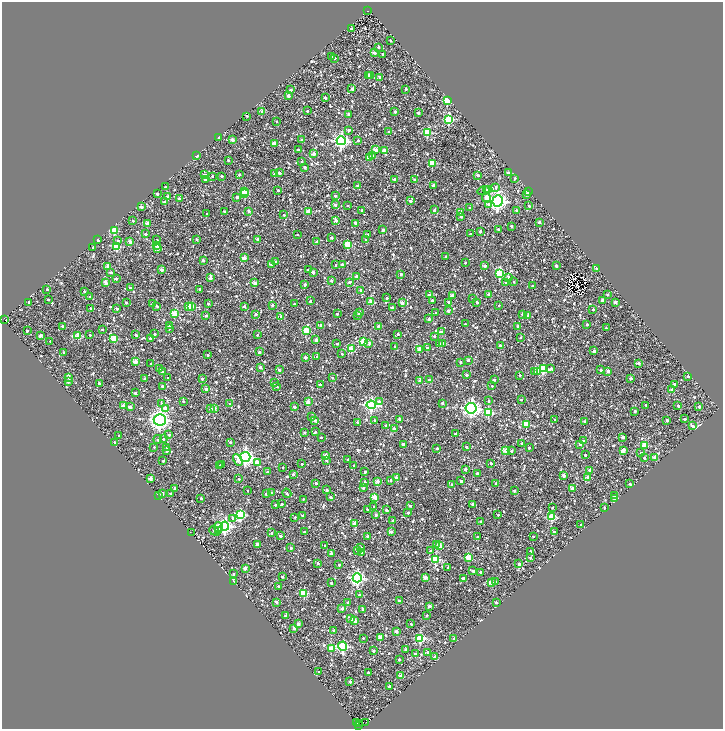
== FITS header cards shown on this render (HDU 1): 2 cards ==
NAXIS1  =                 1442
NAXIS2  =                 1453

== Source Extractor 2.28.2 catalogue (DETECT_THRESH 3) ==
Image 1442 x 1453 px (HDU 1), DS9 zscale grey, zoomed out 1/2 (1 PNG px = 2 x 2 image px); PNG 725 x 731 px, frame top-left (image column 2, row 1453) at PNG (2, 2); each listed source drawn as its Kron ellipse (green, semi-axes under 4 px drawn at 4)
Background 1.13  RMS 1.9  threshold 5.64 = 3 sigma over >= 5 px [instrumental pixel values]
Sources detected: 1381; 174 cannot appear on this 1/2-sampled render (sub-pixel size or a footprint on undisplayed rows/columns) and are neither listed nor drawn; of the other 1207, the 500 brightest by FLUX_AUTO listed and drawn (707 fainter detections omitted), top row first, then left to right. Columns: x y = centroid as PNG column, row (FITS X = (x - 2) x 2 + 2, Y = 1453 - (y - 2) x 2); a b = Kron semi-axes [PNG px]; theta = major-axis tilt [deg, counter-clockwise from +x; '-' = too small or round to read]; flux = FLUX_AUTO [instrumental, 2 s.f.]
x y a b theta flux
367 11 2 1 - 5200
351 29 3 2 - 690
391 41 2 2 - 780
378 47 3 2 - 810
375 53 2 2 - 2200
383 54 2 2 - 1200
331 56 2 2 - 760
334 58 2 2 - 1600
371 75 3 3 - 720
369 76 3 2 - 2000
380 77 2 2 - 2800
352 89 2 2 - 1300
406 89 2 2 - 1200
291 90 2 2 - 1500
288 96 3 2 - 850
325 98 2 2 - 1300
447 100 3 3 - 19000
307 111 2 2 - 620
262 112 2 2 - 4300
395 112 2 2 - 1200
418 113 2 2 - 1000
349 114 2 2 - 2100
247 116 2 2 - 760
449 119 3 3 - 22000
277 121 2 2 - 530
349 130 4 2 - 740
389 132 2 2 - 870
428 132 3 3 - 18000
218 138 2 2 - 810
232 140 2 2 - 2500
302 140 2 2 - 1300
358 140 2 2 - 1300
341 141 4 4 - 88000
274 144 4 2 - 2800
298 150 2 2 - 1600
376 150 3 2 - 4600
384 150 2 2 - 3300
314 154 2 2 - 3600
197 156 2 2 - 1300
372 156 3 2 - 1500
370 157 3 2 - 8400
228 160 2 2 - 1000
302 162 4 2 - 710
432 163 3 3 - 12000
305 167 2 2 - 1500
279 173 2 2 - 2400
508 173 2 2 - 2200
239 174 2 2 - 1000
274 174 3 3 - 640
205 175 3 2 - 2200
478 175 2 2 - 2200
212 176 2 2 - 570
222 176 2 2 - 1200
515 178 2 2 - 650
394 179 2 2 - 1300
205 180 3 2 - 1100
415 180 2 2 - 1700
433 185 2 2 - 2200
358 186 2 2 - 1100
165 187 2 2 - 560
496 187 4 3 - 1000
278 190 2 2 - 1100
483 190 6 4 16 1100
486 190 3 1 - 1000
488 190 3 2 - 2200
245 191 3 2 - 6200
529 192 2 2 - 6100
245 193 3 3 - 15000
157 194 2 2 - 1000
527 194 3 2 - 1300
335 196 2 2 - 1200
167 197 3 2 - 2200
237 197 2 2 - 1400
486 198 5 3 - 5000
179 199 2 2 - 3000
410 201 2 2 - 1900
497 201 6 5 - 150000
164 202 2 2 - 1400
488 204 3 3 - 2000
335 205 2 2 - 1800
348 205 2 2 - 500
529 206 2 2 - 510
141 207 2 2 - 2200
469 208 2 2 - 610
362 210 2 2 - 560
434 210 2 2 - 1600
516 210 2 2 - 690
224 211 2 2 - 1100
249 211 2 2 - 1700
308 212 2 2 - 6100
461 212 3 2 - 1200
207 214 2 2 - 820
284 215 2 2 - 810
461 216 3 2 - 610
336 220 3 3 - 2100
133 221 2 2 - 910
539 222 2 2 - 2100
147 223 2 2 - 2800
355 223 3 2 - 1900
511 226 2 2 - 1500
498 229 2 2 - 1000
383 230 2 2 - 1600
114 231 3 3 - 13000
480 231 2 2 - 1300
146 234 2 2 - 1500
298 234 2 2 - 510
471 234 2 2 - 520
368 235 2 2 - 1100
332 238 2 2 - 1500
258 239 2 2 - 2100
97 240 3 2 - 1600
157 240 2 2 - 540
197 240 2 2 - 820
366 240 3 2 - 720
118 241 3 2 - 730
130 241 2 2 - 2700
317 242 2 2 - 1700
347 244 3 3 - 10000
117 246 3 3 - 19000
157 246 2 2 - 810
93 247 2 2 - 1200
157 248 3 2 - 5900
446 256 2 2 - 640
244 258 2 2 - 6100
203 260 2 2 - 1700
276 262 2 2 - 1300
465 263 2 2 - 530
271 264 3 2 - 1900
342 264 2 2 - 1300
336 265 2 2 - 540
108 266 3 2 - 3900
485 266 2 2 - 1800
556 266 2 2 - 1500
596 268 2 2 - 1400
162 270 2 2 - 2600
308 270 2 2 - 1700
110 272 2 2 - 1400
313 272 2 2 - 2500
500 273 4 3 - 23000
401 274 2 2 - 1300
357 276 2 2 - 3400
509 277 3 3 - 1300
211 278 3 2 - 1200
116 279 2 2 - 1200
331 281 2 2 - 1200
105 282 4 2 - 2700
349 282 2 2 - 1300
506 282 2 2 - 1400
514 282 3 2 - 580
255 283 2 2 - 4500
305 284 3 2 - 1200
532 286 2 2 - 670
130 288 2 2 - 1600
47 289 2 2 - 630
199 289 2 2 - 710
361 290 2 2 - 1500
84 291 2 2 - 610
489 294 3 2 - 1800
429 295 2 2 - 1700
453 295 2 2 - 3400
607 295 2 2 - 520
90 297 2 2 - 1300
387 298 2 2 - 910
472 299 2 2 - 520
48 300 2 2 - 650
432 300 2 2 - 1100
310 301 2 2 - 1100
602 301 2 2 - 2900
29 302 2 2 - 1400
371 302 3 2 - 5200
449 302 2 2 - 1600
477 302 2 2 - 1100
615 302 2 2 - 2900
126 303 2 2 - 790
153 303 2 2 - 1600
402 303 2 2 - 3500
208 304 2 2 - 960
294 304 2 2 - 540
272 305 2 2 - 1700
499 305 2 2 - 580
157 306 4 2 - 820
188 306 3 3 - 5500
192 306 3 3 - 5300
244 306 2 2 - 1300
90 308 2 2 - 820
392 308 3 2 - 1300
117 309 2 2 - 1500
593 309 2 2 - 710
448 311 2 2 - 2500
174 313 3 3 - 11000
359 313 4 2 - 3600
436 313 2 2 - 1600
256 314 2 2 - 1500
337 314 2 2 - 730
522 314 2 2 - 1000
528 315 3 3 - 900
206 316 2 2 - 1500
358 316 3 2 - 680
281 317 2 2 - 2500
429 319 2 2 - 1700
5 320 4 2 - 1100
465 324 2 2 - 700
587 324 2 2 - 920
169 325 2 2 - 1600
321 325 2 2 - 880
62 326 2 2 - 1000
378 326 2 2 - 1300
518 327 2 2 - 2300
169 328 3 2 - 610
606 328 2 2 - 770
102 329 2 2 - 850
27 331 2 2 - 840
306 331 3 3 - 14000
441 332 2 2 - 1800
155 334 2 2 - 940
398 334 2 2 - 1100
90 335 2 2 - 630
136 335 2 2 - 1100
257 335 2 2 - 510
40 336 3 2 - 2200
78 336 3 3 - 11000
434 336 2 2 - 1400
521 337 2 2 - 760
114 338 3 3 - 9900
150 338 2 2 - 1800
316 340 2 2 - 3600
50 341 2 2 - 550
364 341 3 3 - 18000
439 343 2 2 - 630
337 344 2 2 - 570
369 344 4 3 - 640
443 344 2 2 - 2400
500 346 2 2 - 1300
395 347 2 2 - 1600
427 348 2 2 - 1500
351 349 3 2 - 9500
419 350 2 2 - 5400
594 351 2 2 - 2700
63 352 2 2 - 590
259 352 2 2 - 1100
342 354 2 2 - 520
208 355 2 2 - 1100
305 357 2 2 - 1900
317 357 2 2 - 600
468 360 2 2 - 1800
136 361 2 2 - 4600
460 362 2 2 - 730
151 363 2 2 - 510
638 363 2 2 - 1900
260 367 2 2 - 2300
551 368 4 3 - 1000
160 369 2 2 - 810
543 369 3 3 - 22000
279 370 2 2 - 1300
601 370 2 2 - 1500
538 371 3 2 - 2300
608 371 2 2 - 4000
162 372 2 2 - 1300
534 372 2 2 - 750
467 375 2 2 - 1800
520 375 2 2 - 850
688 376 2 2 - 1500
68 377 3 2 - 2600
168 378 2 2 - 630
332 378 2 2 - 1000
631 378 2 2 - 850
145 379 2 2 - 1400
202 379 2 2 - 1000
429 380 2 2 - 2500
494 380 2 2 - 1100
420 381 2 2 - 1800
68 382 2 2 - 1900
274 383 2 2 - 890
99 384 2 2 - 1600
320 384 2 2 - 1300
674 384 3 3 - 680
162 386 2 2 - 850
276 386 3 2 - 990
492 386 2 2 - 570
206 389 2 2 - 2600
672 390 2 2 - 4600
135 393 2 2 - 1300
521 399 2 2 - 770
183 401 2 2 - 760
308 401 2 2 - 3300
488 401 2 2 - 670
379 402 3 2 - 1400
162 403 3 3 - 630
442 403 2 2 - 1400
230 404 2 2 - 2000
371 405 4 4 - 70000
646 405 2 2 - 710
123 406 2 2 - 4300
678 406 2 2 - 1400
130 407 2 2 - 3900
294 407 2 2 - 1600
699 407 2 2 - 1800
165 408 3 3 - 3900
210 408 2 2 - 1800
215 408 2 2 - 1600
471 408 5 5 - 120000
635 411 2 2 - 990
488 412 3 3 - 17000
311 417 2 2 - 1100
399 419 2 2 - 900
554 419 2 2 - 580
685 419 2 2 - 1700
160 420 6 6 - 170000
314 420 3 2 - 1500
375 420 3 2 - 660
667 420 2 2 - 1800
584 421 2 2 - 510
357 422 2 2 - 1100
526 424 3 3 - 10000
386 425 2 2 - 1100
692 426 3 2 - 1500
394 429 2 2 - 1300
305 432 2 2 - 1100
315 432 3 2 - 520
455 434 2 2 - 940
169 435 2 2 - 1900
119 436 2 2 - 1800
321 437 2 2 - 650
623 437 2 2 - 1600
163 439 2 2 - 720
158 440 4 3 - 690
583 441 2 2 - 1500
115 442 2 2 - 1100
230 442 2 2 - 1000
522 443 2 2 - 1500
403 444 2 2 - 2000
580 444 2 2 - 1500
644 445 3 3 - 10000
154 447 2 2 - 670
167 447 2 2 - 720
466 447 2 2 - 1100
437 448 2 2 - 790
529 448 2 2 - 830
505 450 3 2 - 5700
623 450 2 2 - 6400
167 451 2 2 - 890
512 451 2 2 - 660
641 453 3 2 - 830
326 455 2 2 - 4600
585 455 2 2 - 720
245 457 5 5 - 110000
655 457 3 2 - 2900
644 458 2 2 - 1100
238 460 6 4 -61 2300
326 460 2 2 - 850
348 460 2 2 - 1100
163 461 2 2 - 770
257 462 3 2 - 4900
491 463 2 2 - 1200
302 464 2 2 - 640
220 465 2 2 - 870
222 465 2 2 - 630
354 465 2 2 - 570
283 468 2 2 - 530
465 469 2 2 - 1900
590 470 2 2 - 2800
268 472 2 2 - 840
365 472 2 2 - 1300
477 473 2 2 - 1600
293 474 2 2 - 950
564 475 2 2 - 3100
588 477 2 2 - 4600
150 478 2 2 - 3700
396 478 2 2 - 4000
239 479 2 2 - 830
391 480 3 3 - 550
377 481 3 2 - 3100
461 481 2 2 - 1500
364 482 2 2 - 1500
316 483 2 2 - 1800
496 483 2 2 - 690
630 484 2 2 - 940
451 485 2 2 - 650
175 488 2 2 - 2000
363 488 3 2 - 670
572 488 3 2 - 2500
247 490 2 2 - 650
327 490 2 2 - 630
514 491 2 2 - 920
162 493 2 2 - 2300
170 493 2 2 - 650
272 493 2 2 - 1500
287 493 5 2 - 590
266 494 2 2 - 1700
158 495 4 2 - 810
614 496 2 2 - 940
331 497 3 2 - 1500
374 497 4 3 - 6200
201 498 2 2 - 900
615 498 4 2 - 1900
303 499 2 2 - 510
282 504 2 2 - 550
473 504 2 2 - 2300
275 505 2 2 - 570
410 506 2 2 - 690
374 507 4 3 - 790
552 508 2 2 - 540
604 508 2 2 - 900
367 509 2 2 - 680
386 510 3 2 - 1000
408 513 2 2 - 1300
240 514 4 3 - 29000
376 515 2 2 - 1300
498 515 2 2 - 540
303 516 2 2 - 1000
295 517 2 2 - 530
552 517 3 3 - 19000
233 518 4 3 - 540
393 521 2 2 - 2700
480 521 2 2 - 550
354 523 2 2 - 2900
581 525 2 2 - 990
225 526 4 4 - 81000
218 527 4 4 - 2400
219 530 3 3 - 3500
214 531 5 3 - 1200
191 532 2 1 - 1500
304 532 2 2 - 780
391 532 3 2 - 1000
554 532 2 2 - 960
271 533 3 3 - 610
281 536 2 2 - 1500
533 536 2 2 - 860
367 537 2 2 - 1700
477 537 2 2 - 800
257 544 3 2 - 2000
437 544 3 2 - 510
325 545 2 2 - 580
440 545 3 2 - 6900
291 548 2 2 - 1300
361 548 2 2 - 2900
357 551 4 3 - 910
430 551 2 2 - 1000
530 551 2 2 - 510
362 553 3 3 - 900
331 554 2 2 - 2300
469 557 3 3 - 9400
530 558 2 2 - 780
435 559 3 3 - 22000
318 563 2 2 - 1200
519 564 2 2 - 3200
339 565 2 2 - 1100
448 567 2 2 - 920
245 568 2 2 - 2400
473 571 2 2 - 1200
480 572 2 2 - 1400
233 574 2 2 - 1000
282 577 2 2 - 660
425 577 2 2 - 4100
357 578 4 4 - 76000
463 578 2 2 - 1500
234 581 3 2 - 670
495 582 2 2 - 1500
331 583 2 2 - 1200
492 583 2 2 - 6400
278 586 3 2 - 950
304 593 3 3 - 19000
359 595 2 2 - 740
399 601 2 2 - 1500
276 602 2 2 - 2000
348 602 2 2 - 980
496 602 2 2 - 1200
429 606 2 2 - 2500
342 609 2 2 - 1700
363 609 2 2 - 1600
427 615 2 2 - 820
285 616 3 2 - 1300
351 618 3 2 - 1000
354 620 2 2 - 5900
298 624 2 2 - 2400
411 624 2 2 - 750
294 628 2 2 - 2700
334 631 2 2 - 2800
396 631 2 2 - 2200
380 637 2 2 - 4600
363 638 2 2 - 780
420 638 3 3 - 30000
454 638 2 2 - 1100
343 646 4 4 - 34000
331 648 3 2 - 6500
406 649 2 2 - 1500
373 651 2 2 - 1400
428 652 3 2 - 1000
415 654 2 2 - 1000
435 657 2 2 - 4100
399 659 2 2 - 1300
319 672 2 2 - 970
368 673 2 2 - 940
401 676 2 2 - 4200
350 681 2 2 - 840
389 686 2 2 - 1100
366 722 2 1 - 3500
357 723 2 2 - 870
359 723 2 1 - 2800
359 725 2 1 - 8600
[707 fainter detections neither listed nor drawn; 174 sub-pixel or undisplayed-footprint detections neither listed nor drawn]